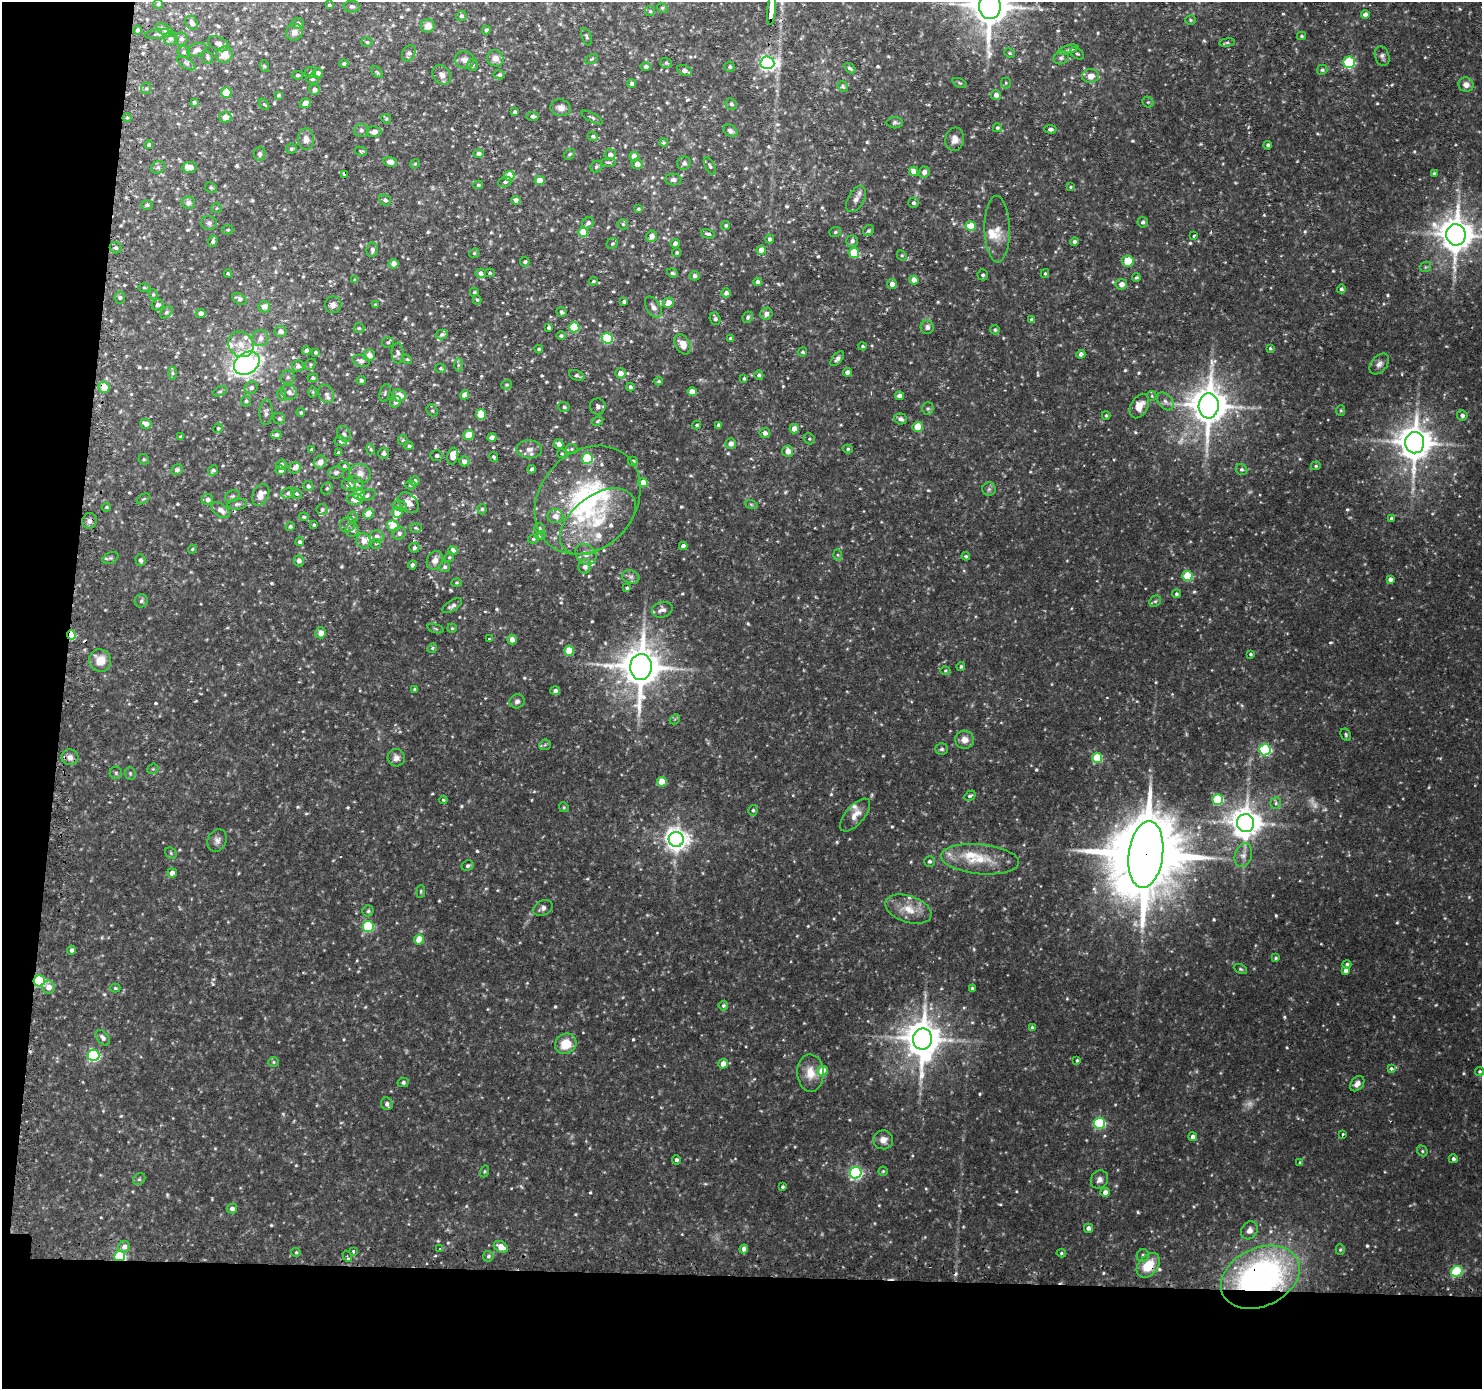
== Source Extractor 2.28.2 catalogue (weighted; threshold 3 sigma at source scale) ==
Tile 7 of 3 x 3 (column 1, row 3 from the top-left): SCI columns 21-1500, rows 129-1515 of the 4481 x 4514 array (HDU 1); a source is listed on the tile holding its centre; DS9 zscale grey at full resolution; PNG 1484 x 1391 px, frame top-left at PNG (2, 2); each listed source drawn as its Kron ellipse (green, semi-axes under 4 px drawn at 4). Shown black and unused: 12% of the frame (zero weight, under 2 of 3 exposures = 3% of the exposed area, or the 3 px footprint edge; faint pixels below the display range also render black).
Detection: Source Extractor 2.28.2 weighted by HDU 2 'WHT'; one run over the whole footprint, this tile lists its part. Background 0.0946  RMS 0.0078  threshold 0.0353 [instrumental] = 3 sigma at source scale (4.5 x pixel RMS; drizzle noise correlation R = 1.50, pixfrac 1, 0.05/0.05 arcsec/px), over >= 5 px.
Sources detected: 751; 3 too faint to see at this stretch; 1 inside a brighter object's white glare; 2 cosmic-ray / hot-pixel residue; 1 long thin detection or spike segment (spike, bleed or trail) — neither listed nor drawn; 26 inside a brighter listed object's ellipse — not listed separately; of the other 718, all 500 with FLUX_AUTO >= 0.992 (the completeness limit of this list) listed and drawn (218 fainter detections not listed), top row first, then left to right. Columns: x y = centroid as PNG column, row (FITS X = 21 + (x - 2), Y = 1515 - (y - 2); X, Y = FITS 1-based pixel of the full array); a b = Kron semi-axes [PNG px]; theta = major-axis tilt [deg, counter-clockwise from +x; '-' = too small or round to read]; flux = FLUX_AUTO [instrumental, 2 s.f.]
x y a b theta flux
158 4 5 5 - 1.3
329 5 3 3 - 1.1
990 6 13 11 -90 2300
351 7 8 5 -3 2.2
662 8 5 4 - 1.1
772 9 16 3 84 1800
650 11 5 5 - 1.4
1365 15 4 4 - 3.7
461 16 5 5 - 2
1190 20 5 4 - 1
192 23 7 6 - 3.3
298 23 6 5 - 1.9
428 26 7 6 - 7.3
138 30 4 4 - 2.2
165 30 9 5 -31 2.5
486 30 4 4 - 2.1
294 32 8 8 - 3.9
158 34 13 5 7 2
1301 36 4 4 - 1
586 37 9 5 -72 1.7
171 38 7 7 - 2.6
181 39 6 6 - 2.5
367 42 5 4 - 1.3
1227 43 7 4 8 1.4
218 44 11 6 -23 3.5
197 50 10 6 23 3.4
1068 50 10 3 15 1.7
184 52 6 5 - 2.1
409 53 8 6 64 2.7
1010 53 6 4 -26 1.2
1077 53 7 5 -34 1.7
224 55 8 8 - 10
1382 56 10 7 -73 2.8
207 57 7 5 -69 1.6
495 58 8 8 - 5.7
1061 58 8 6 23 2.1
591 59 7 4 27 1.1
464 60 10 8 -11 4.2
1349 62 6 5 - 62
186 63 10 5 -34 2
666 63 6 5 - 1.7
767 63 7 6 - 280
344 64 4 4 - 1.4
472 65 6 5 - 1.4
264 66 6 4 -71 1
646 67 5 4 - 2.4
730 67 5 5 - 1.6
850 68 6 4 -35 2.2
1322 70 5 5 - 1.6
685 71 8 5 -23 3.7
377 72 7 4 -45 1.3
310 73 6 5 - 1.6
318 73 5 5 - 3
298 75 6 4 1 1.7
442 75 10 8 -48 4.3
499 75 5 4 - 1.8
1090 76 8 7 - 6.5
312 79 6 4 2 1.2
632 83 4 4 - 3.3
959 83 7 4 -20 1.3
1006 83 5 5 - 1.1
1466 85 8 7 - 5
843 87 6 5 - 1.2
146 88 6 5 - 1.4
314 90 5 5 - 2.9
226 93 5 5 - 23
279 95 4 4 - 1.7
996 95 5 4 - 3.5
194 102 4 3 - 1.3
1148 102 6 5 - 1.2
305 103 5 4 - 5.6
264 104 6 4 -52 1
731 104 6 5 - 1.9
561 108 10 8 -14 4.7
515 112 4 3 - 1.9
532 116 6 4 3 2.2
225 117 6 5 - 6.5
127 118 4 4 - 1.1
592 118 12 3 -29 1.5
386 119 5 4 - 1
895 123 8 5 0 1.8
997 128 4 4 - 1.5
1050 129 6 4 -4 2
361 130 7 6 - 2.4
730 131 8 5 -35 2.8
374 132 7 5 4 4.6
593 136 5 4 - 1.7
306 139 11 8 89 4.4
955 139 12 9 82 5.4
663 143 4 4 - 1.1
149 145 4 4 - 1.8
1268 145 4 4 - 1.8
291 149 5 5 - 1.3
361 151 6 4 -11 1.1
260 154 7 5 80 2.3
478 154 5 4 - 2.8
569 154 6 4 40 1.3
610 155 5 5 - 4.2
634 157 5 4 - 5.3
390 162 7 5 -12 5
608 162 7 4 0 1.5
684 163 7 6 - 3
415 164 5 4 - 1
637 164 5 5 - 5.2
710 166 9 4 -64 1.5
158 167 7 6 - 1.9
189 167 7 5 9 7.6
596 167 6 5 - 1.4
913 171 5 4 - 6
924 172 6 5 - 4.3
344 174 4 3 - 3.6
1434 174 4 3 - 1.7
509 176 5 5 - 31
539 180 5 4 - 11
673 180 8 6 -3 2.7
505 182 7 5 20 1.8
478 185 5 4 - 1
1070 187 4 4 - 0.99
211 188 6 5 - 1.4
856 199 14 8 61 4.9
385 200 6 5 - 2.5
516 200 4 4 - 4.1
188 203 7 6 - 2.5
913 203 5 5 - 1.9
147 205 6 5 - 2.1
216 208 5 5 - 1.1
638 209 4 3 - 1.2
1143 222 5 5 - 2.2
209 223 8 7 - 2.1
588 223 6 5 - 2.3
623 224 6 5 - 1.1
726 225 5 4 - 1.2
971 226 5 5 - 24
997 229 33 12 -89 11
228 230 6 4 4 1.3
868 231 6 5 - 1.4
583 232 5 5 - 20
835 232 6 5 - 1.4
708 234 7 4 -13 2.1
1456 235 10 9 - 1700
651 236 6 5 - 4.3
1194 236 3 3 - 1.7
770 239 4 4 - 1.9
213 241 6 4 72 2.3
852 241 6 5 - 2.7
1075 242 4 3 - 2.8
675 243 4 4 - 4.7
612 244 6 5 - 1.5
116 248 6 5 - 2.1
372 250 7 5 82 3
761 250 5 4 - 11
677 252 5 4 - 1.2
474 253 5 4 - 1.1
854 253 5 5 - 29
902 255 5 4 - 1.1
1128 261 6 5 - 21
525 262 5 5 - 1.5
394 264 5 5 - 5
1426 267 5 5 - 1.2
228 273 4 3 - 1.1
480 273 5 4 - 3.1
490 273 5 4 - 1
672 273 5 4 - 1.8
1045 273 4 3 - 1.1
983 275 5 5 - 1.8
694 276 5 5 - 2.4
1136 278 4 3 - 1.3
355 280 4 4 - 1.4
914 280 4 4 - 6.8
593 281 4 3 - 1
757 282 5 4 - 2.4
892 284 5 5 - 4.6
1121 284 6 5 - 5.6
144 287 5 3 - 1
1341 289 4 4 - 1.7
474 292 4 4 - 1.2
726 293 4 4 - 3
153 294 5 4 - 1.2
120 297 6 5 - 1.9
239 299 8 5 -33 2.4
477 300 5 4 - 1.2
624 301 4 3 - 2
668 303 5 5 - 9.1
157 305 6 5 - 3.1
333 305 8 8 - 3.3
375 305 3 3 - 1.1
264 307 6 5 - 4.6
653 307 12 7 -59 4.2
166 312 7 4 44 1.6
561 312 5 4 - 1.8
201 313 5 4 - 4.5
766 314 6 6 - 4
748 317 6 5 - 1.9
715 319 6 5 - 2.4
1031 320 4 3 - 1.5
548 327 4 3 - 1.8
574 327 5 5 - 40
927 327 6 6 - 3.4
359 328 5 5 - 1.3
995 330 5 4 - 1.4
280 331 6 5 - 4.2
442 335 6 4 16 2.1
561 336 4 4 - 1.5
260 338 8 8 - 4.2
607 338 5 5 - 54
730 339 4 4 - 1.8
388 342 6 5 - 1.4
241 344 13 12 - 9.4
683 344 11 7 -59 9
862 346 4 3 - 1
1270 348 3 3 - 1.1
539 349 4 3 - 1.1
307 351 4 4 - 4.1
315 352 4 3 - 1.4
803 352 4 4 - 1.6
398 353 10 6 -86 2.7
1081 354 4 4 - 4.2
369 355 5 5 - 6.4
407 359 5 4 - 1.2
837 359 9 4 49 2.9
361 361 9 5 -18 3.5
247 363 14 10 34 300
310 364 6 5 - 1.3
1379 364 12 7 50 3.6
458 365 6 4 90 1.5
298 366 6 5 - 2.5
441 368 5 4 - 1.2
847 372 4 4 - 3.8
172 373 6 4 -90 1.3
620 373 5 5 - 6.3
577 375 8 5 -21 2
759 375 5 4 - 2.1
288 377 7 7 - 2.3
313 378 5 4 - 1.7
744 379 4 4 - 1.3
361 380 4 4 - 1.8
659 381 4 3 - 1.1
507 385 5 4 - 1.1
104 387 6 5 - 14
630 387 4 4 - 2
251 388 7 6 - 2.7
220 391 7 4 28 1.3
289 392 8 7 - 3.5
313 392 6 4 -89 1
692 392 5 4 - 11
385 393 9 5 76 1.7
326 394 9 7 -61 3.2
282 395 6 4 -77 1.1
399 395 7 6 - 11
464 395 4 4 - 6.3
899 396 4 4 - 5
1152 396 5 4 - 1.1
246 401 5 5 - 1.5
1165 401 10 6 -50 3.3
396 402 6 5 - 2.7
598 406 8 7 - 2.4
1139 406 13 8 62 8.3
1209 406 12 10 87 2100
564 407 5 5 - 1.6
928 409 6 5 - 1.4
432 410 6 5 - 1.2
1341 410 5 4 - 1.3
266 412 13 6 88 3.1
301 413 4 4 - 1.2
481 415 5 5 - 23
1106 415 4 3 - 1.1
1462 415 5 5 - 2.7
279 419 6 5 - 1.9
901 419 6 5 - 2.9
598 421 6 4 29 1
146 424 6 5 - 3.5
697 425 4 3 - 1.2
718 425 4 3 - 1.6
918 427 5 5 - 17
218 428 5 4 - 1.3
794 429 5 4 - 7.7
765 433 5 5 - 3.5
344 434 8 6 -60 2.3
276 435 5 4 - 2.7
469 435 5 5 - 16
180 437 4 4 - 1.4
492 437 4 4 - 3.9
809 439 6 5 - 1.4
403 440 5 5 - 1.1
341 441 6 5 - 2.3
1415 443 10 9 - 1700
559 444 5 5 - 3.3
731 444 5 5 - 4.4
409 446 4 4 - 1.8
312 449 3 3 - 1
371 449 5 4 - 1.2
529 449 13 9 -3 5
571 449 6 5 - 1.4
848 449 5 4 - 1.4
788 451 5 5 - 7
338 453 4 3 - 1.3
383 453 5 5 - 2.1
562 453 5 4 - 1.1
437 456 6 5 - 2.2
453 456 8 5 76 8.6
494 457 5 4 - 1.3
587 458 5 5 - 48
144 459 5 5 - 1.2
464 461 5 5 - 3.7
633 461 5 4 - 2
320 462 7 6 - 4.9
281 465 5 5 - 2.5
344 466 5 4 - 1.4
1316 466 5 4 - 1.1
295 468 6 5 - 4
532 469 4 3 - 1.9
1241 469 6 5 - 1.9
177 470 6 5 - 2.7
213 470 5 5 - 1.9
281 470 5 4 - 3.8
336 473 7 6 - 2.2
360 473 11 9 -14 5.2
414 481 5 4 - 3.2
356 483 8 6 -38 2.6
643 483 4 4 - 13
349 485 7 6 - 4.9
410 485 5 4 - 1.1
308 486 5 5 - 2
327 488 6 5 - 1.4
989 489 7 6 - 2
288 493 6 5 - 1.8
296 493 6 4 -42 1.3
359 494 6 5 - 8.5
261 495 11 8 64 7.5
367 495 9 5 22 1.8
232 496 7 5 19 1.8
143 499 7 3 35 1
207 499 6 5 - 3.3
355 500 8 5 -2 5.4
588 500 59 47 49 150
408 503 12 8 -47 6.4
237 504 10 5 6 2.3
751 504 6 4 -19 1.2
400 506 7 5 -17 1.9
106 507 4 3 - 1
322 509 5 5 - 1.7
482 509 5 4 - 1.3
220 510 10 6 -37 4.7
397 512 5 5 - 9.1
368 514 5 5 - 16
555 516 8 7 - 5.3
304 517 5 4 - 1.6
353 517 5 5 - 1.4
1391 518 3 3 - 1.4
89 521 8 7 - 3
598 522 43 25 38 47
314 525 3 3 - 1.1
347 525 8 7 - 2.7
290 526 4 4 - 1.4
393 526 6 5 - 15
416 528 6 4 -6 1.4
539 528 5 4 - 1.1
352 530 7 6 - 3.4
399 533 7 6 - 2.6
540 535 5 4 - 1.1
376 536 7 6 - 4.3
533 539 5 4 - 1.3
364 541 7 7 - 6.1
300 542 4 4 - 1.7
376 544 5 4 - 1.2
683 546 4 4 - 3.4
414 548 5 5 - 2.2
192 549 4 4 - 1
453 551 5 4 - 7.1
586 554 12 9 -44 5.3
838 555 6 4 -88 1.1
966 556 4 4 - 1.2
449 557 5 4 - 1.1
110 558 8 5 25 1.7
140 560 6 5 - 2.2
435 560 9 7 63 5.2
299 561 5 5 - 3.1
412 565 4 4 - 2.1
585 566 7 6 - 3.5
445 567 5 5 - 1.8
1187 576 5 5 - 38
631 577 9 6 -14 2.8
1390 579 4 4 - 3.1
457 583 5 4 - 1
627 588 4 4 - 1.3
1176 594 4 4 - 1.4
141 601 7 6 - 2.1
1155 601 6 5 - 1.5
452 606 11 5 32 3
662 610 10 7 15 3.7
452 628 4 4 - 1.1
436 629 8 3 -19 1.1
321 633 5 5 - 6.6
71 635 4 4 - 44
489 639 3 3 - 1.6
512 640 5 5 - 4.4
432 648 5 4 - 1.1
569 651 5 5 - 23
1250 654 4 3 - 1.1
100 660 11 10 - 12
641 667 13 11 87 2600
961 667 4 4 - 1.3
945 671 5 4 - 1
415 689 3 3 - 1.5
555 691 5 4 - 2.5
517 701 7 7 - 2.7
675 719 6 4 46 1.1
1346 735 6 5 - 1.4
964 740 9 9 - 6.6
545 745 6 5 - 1.4
942 749 6 6 - 1.9
1265 750 5 5 - 94
70 757 8 8 - 4.3
396 758 9 8 - 4.2
1097 758 5 5 - 36
153 769 6 5 - 1.2
116 773 6 6 - 1.7
130 773 6 5 - 1.3
662 782 5 5 - 18
970 796 6 4 30 2.1
1218 799 5 5 - 46
443 800 4 3 - 1
1276 803 6 5 - 1.7
564 807 5 4 - 1
753 810 5 4 - 1.4
855 815 20 9 49 7.9
1245 823 9 8 - 1400
676 839 7 7 - 610
217 840 12 9 64 4.1
171 853 6 5 - 1.3
1146 854 34 17 83 12000
1243 855 12 8 73 4.9
980 859 39 15 -5 27
930 861 5 5 - 1.9
468 866 6 5 - 1.9
172 873 5 4 - 4.7
421 891 6 4 85 1.2
543 908 10 7 26 3
908 909 24 13 -18 14
368 911 5 5 - 1.4
368 926 5 5 - 63
419 939 5 5 - 16
71 950 4 4 - 2.5
1276 958 4 3 - 1.3
1347 964 4 4 - 1.7
1240 969 7 4 -26 1.4
1346 970 4 4 - 2.9
39 981 5 5 - 92
48 987 6 6 - 6.6
115 988 5 4 - 1.2
972 988 3 3 - 1.4
723 1005 5 4 - 2
1032 1027 3 3 - 1.4
103 1038 9 5 -51 3
922 1039 10 9 - 2000
566 1044 11 10 - 16
93 1055 6 6 - 110
1077 1060 4 3 - 1
273 1062 5 5 - 1.2
723 1064 5 5 - 7.3
1391 1069 3 3 - 5
822 1071 5 5 - 17
1480 1071 4 4 - 1.4
810 1073 19 13 -88 12
403 1082 5 4 - 1.9
1357 1084 8 6 50 3.9
387 1104 6 5 - 2.8
1099 1123 5 5 - 85
1342 1134 4 3 - 1.1
1193 1137 4 4 - 3.4
883 1140 10 9 - 5.3
1422 1151 6 5 - 1.3
1453 1159 4 4 - 2.1
676 1160 4 4 - 2
1300 1163 4 4 - 1.7
484 1171 6 4 71 1
883 1171 4 4 - 1
856 1173 6 6 - 130
139 1179 6 5 - 1.5
1099 1180 9 8 - 3.7
782 1187 4 3 - 1.3
1105 1192 4 4 - 4.4
232 1209 5 5 - 3.4
1088 1228 4 4 - 3.1
1249 1230 9 8 - 4.8
124 1247 6 5 - 4.1
501 1247 7 5 -31 7.8
440 1249 4 3 - 1
744 1249 4 4 - 3.2
1340 1250 5 4 - 1.2
296 1252 4 4 - 1.1
353 1252 4 3 - 2
1061 1253 5 4 - 1.2
1143 1255 6 6 - 1.8
120 1256 5 5 - 73
347 1256 6 3 -59 1.6
488 1256 5 5 - 1.7
1148 1265 14 9 50 19
1457 1271 6 5 - 48
1260 1277 41 29 25 270
Overlapping masked pixels (flux is a lower limit): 9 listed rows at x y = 772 9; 344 174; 104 387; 71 635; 1146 854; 39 981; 120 1256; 1148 1265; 1260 1277
Isophote crosses this tile's border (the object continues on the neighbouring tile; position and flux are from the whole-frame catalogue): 3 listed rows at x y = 990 6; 772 9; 1456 235